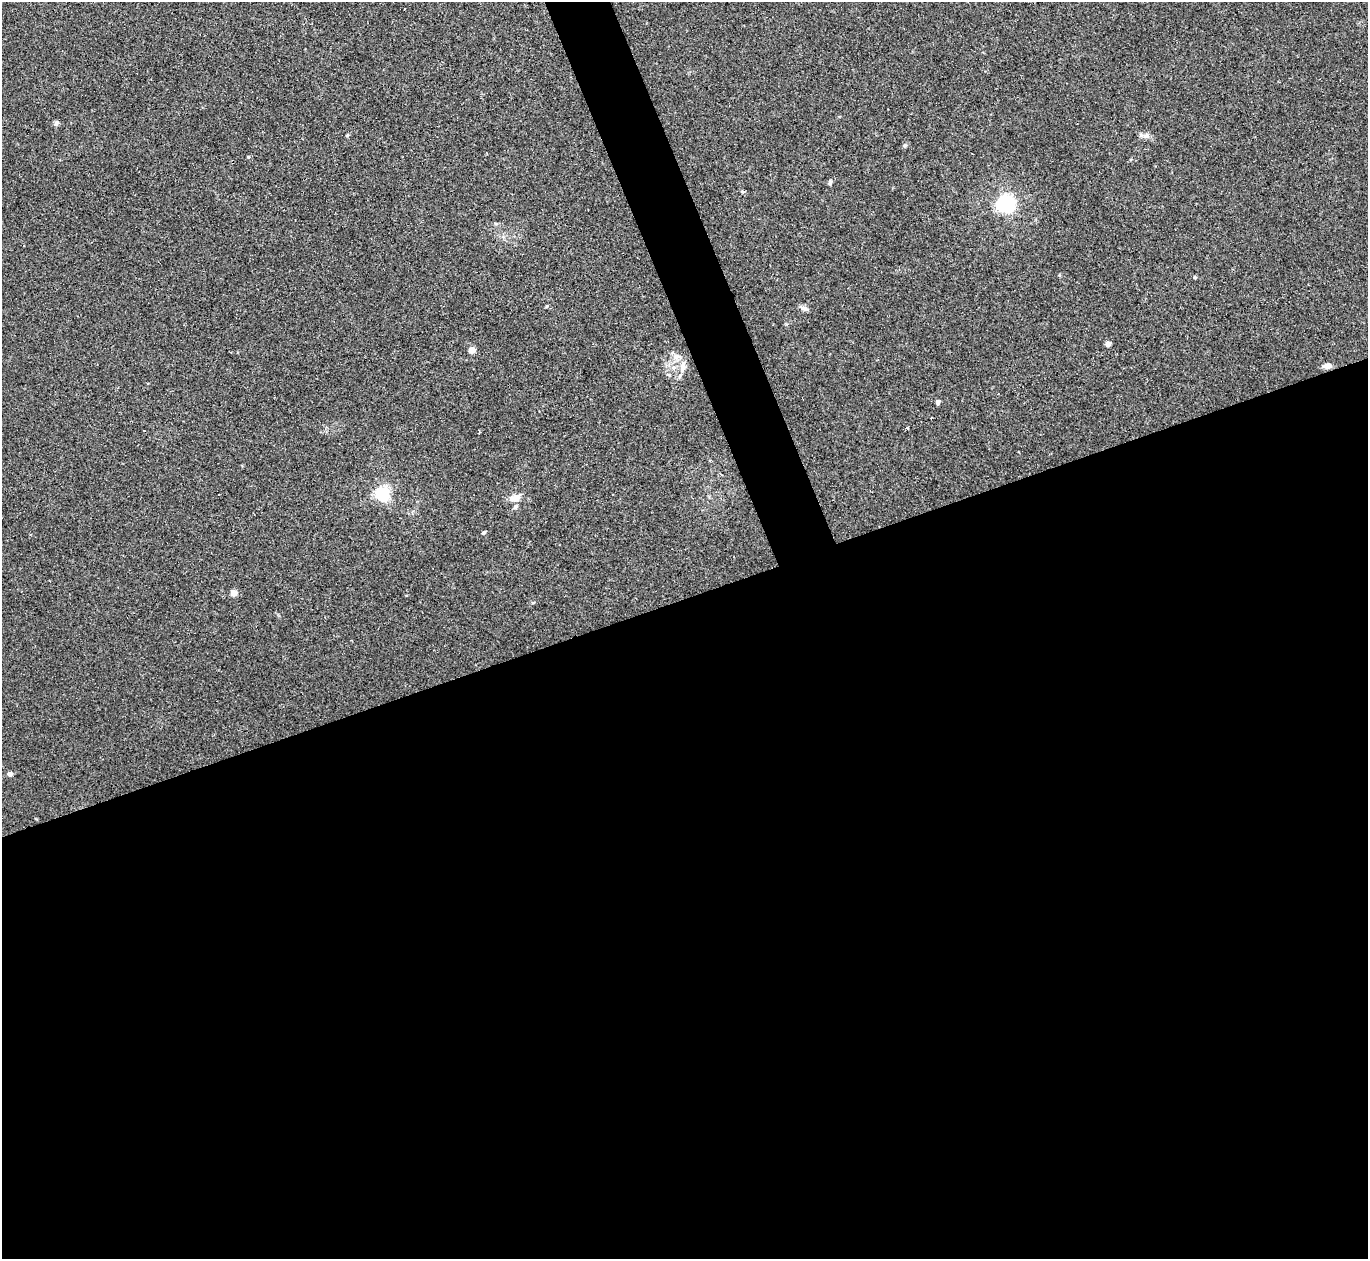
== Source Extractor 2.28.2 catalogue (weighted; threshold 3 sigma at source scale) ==
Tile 15 of 4 x 4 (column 3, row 4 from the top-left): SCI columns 2776-4141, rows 182-1438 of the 5537 x 5514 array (HDU 1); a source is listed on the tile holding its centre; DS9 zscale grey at full resolution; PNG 1370 x 1261 px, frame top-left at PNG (2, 2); no overlay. Shown black and unused: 55% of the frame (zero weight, under 2 of 3 exposures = <1% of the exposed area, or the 3 px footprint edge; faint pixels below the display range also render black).
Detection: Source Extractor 2.28.2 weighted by HDU 2 'WHT'; one run over the whole footprint, this tile lists its part. Background 0.0467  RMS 0.0074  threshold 0.0332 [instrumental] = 3 sigma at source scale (4.5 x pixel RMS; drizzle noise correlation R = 1.50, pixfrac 1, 0.05/0.05 arcsec/px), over >= 5 px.
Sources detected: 24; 1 cosmic-ray / hot-pixel residue — not listed; the other 23 listed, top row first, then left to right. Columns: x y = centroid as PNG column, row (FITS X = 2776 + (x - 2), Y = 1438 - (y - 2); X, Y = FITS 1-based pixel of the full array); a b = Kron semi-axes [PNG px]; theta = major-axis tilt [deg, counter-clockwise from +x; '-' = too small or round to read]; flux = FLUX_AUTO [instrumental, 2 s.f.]
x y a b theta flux
56 123 6 5 - 2.3
1146 136 10 7 26 2.8
248 157 4 4 - 0.73
830 182 7 4 74 1.4
742 191 5 3 - 0.92
1005 204 8 6 13 280
1195 277 4 3 - 1
546 306 4 3 - 0.82
804 308 10 6 -25 2.6
1108 344 4 4 - 6.5
472 350 4 4 - 10
676 356 9 8 - 3.8
1327 366 11 7 2 3.3
683 367 14 7 78 5.6
673 368 7 6 - 2.3
938 402 4 4 - 3.1
907 428 3 3 - 3.3
382 494 5 5 - 160
515 498 13 8 17 6.7
515 506 8 5 50 1.6
484 532 5 4 - 0.95
233 593 4 4 - 11
9 774 5 4 - 3.7
Unlisted compact peaks at least as high as the median listed source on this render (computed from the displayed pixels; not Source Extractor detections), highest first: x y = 905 145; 347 135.